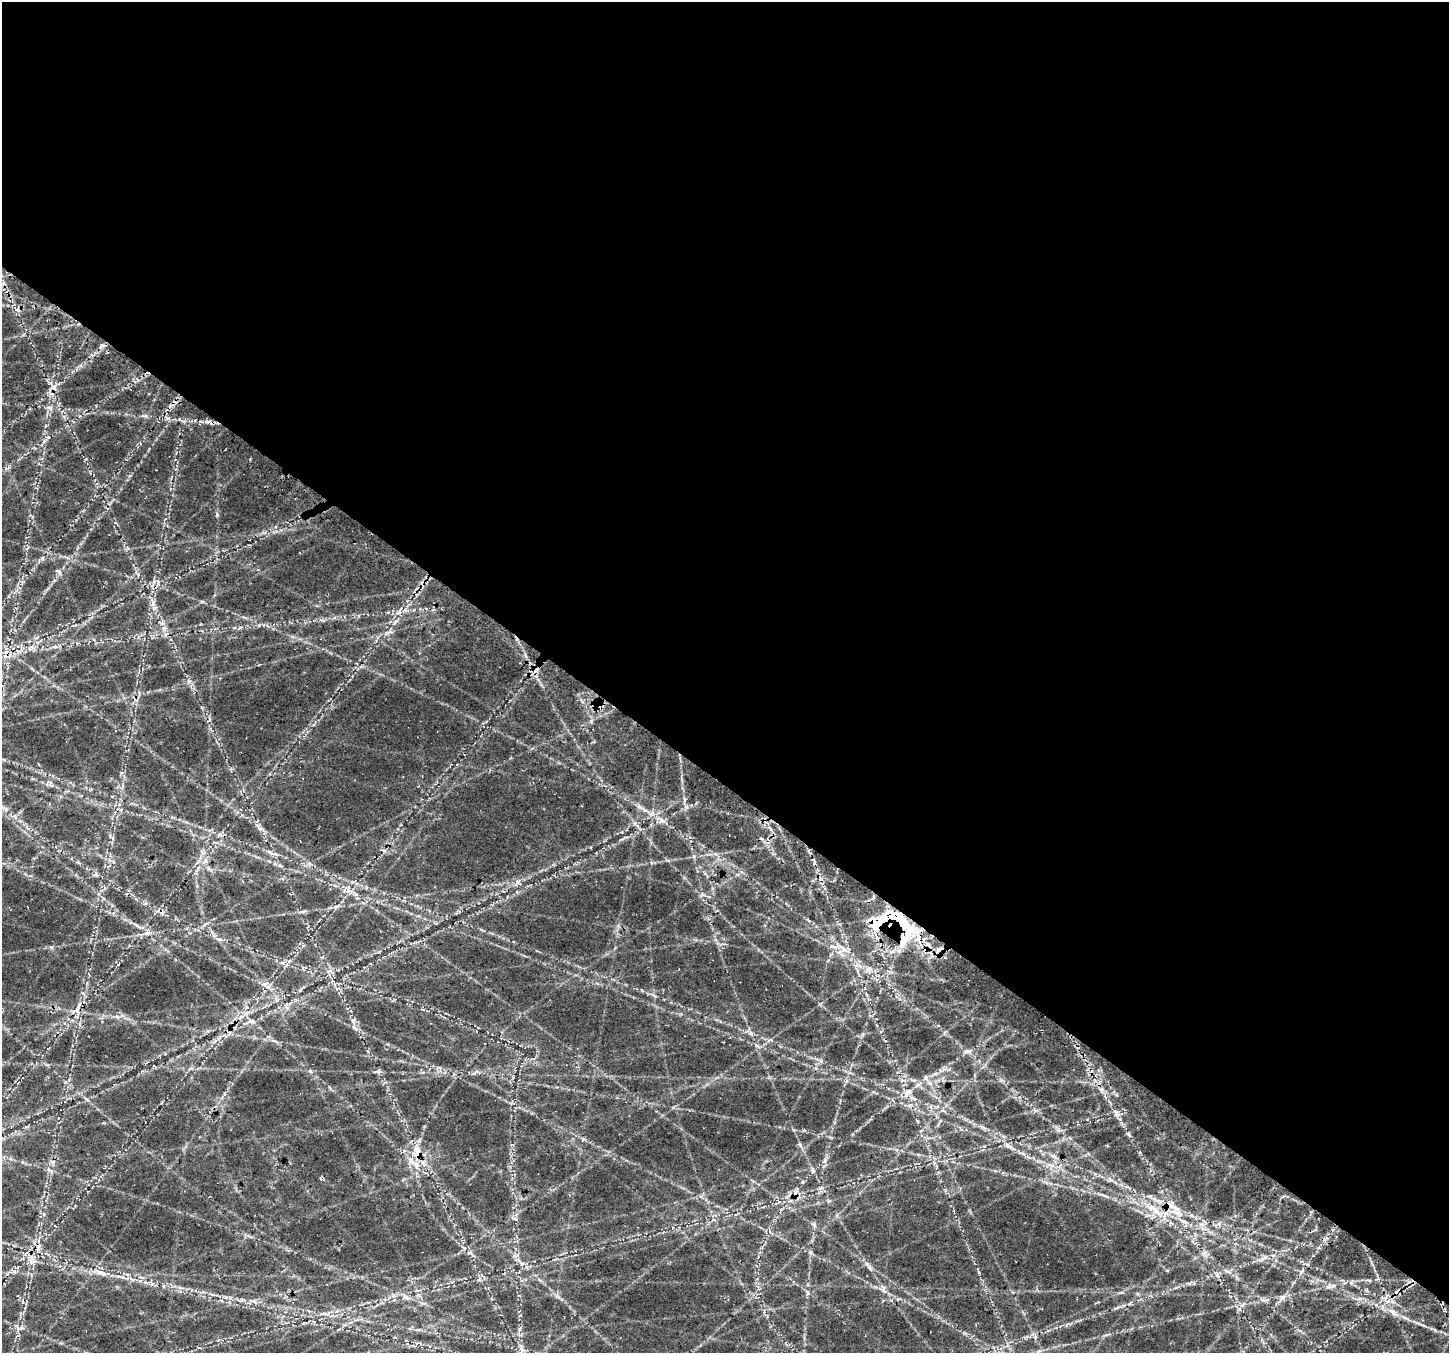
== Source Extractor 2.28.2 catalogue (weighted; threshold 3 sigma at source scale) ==
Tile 3 of 4 x 4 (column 3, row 1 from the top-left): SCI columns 3124-4570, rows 4522-5872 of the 6236 x 6279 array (HDU 1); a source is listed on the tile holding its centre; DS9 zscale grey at full resolution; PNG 1451 x 1355 px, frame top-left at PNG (2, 2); no overlay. Shown black and unused: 58% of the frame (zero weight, under 3 of 4 exposures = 14% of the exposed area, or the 3 px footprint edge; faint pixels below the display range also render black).
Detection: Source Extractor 2.28.2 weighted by HDU 2 'WHT'; one run over the whole footprint, this tile lists its part. Background 0.0718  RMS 0.008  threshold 0.0359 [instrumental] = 3 sigma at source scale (4.5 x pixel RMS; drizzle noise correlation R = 1.50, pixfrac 1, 0.0396/0.0396 arcsec/px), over >= 5 px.
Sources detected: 88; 1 inside a brighter object's white glare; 8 cosmic-ray / hot-pixel residue — not listed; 5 inside a brighter listed object's ellipse — not listed separately; the other 74 listed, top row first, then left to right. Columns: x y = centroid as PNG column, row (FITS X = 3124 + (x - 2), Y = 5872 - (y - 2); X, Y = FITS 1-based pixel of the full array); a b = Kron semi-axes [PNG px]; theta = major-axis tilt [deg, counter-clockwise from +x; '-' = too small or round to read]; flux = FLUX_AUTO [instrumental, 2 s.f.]
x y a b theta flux
101 347 9 5 56 2.5
54 388 10 7 63 5
50 408 10 4 -34 1.8
48 437 5 4 - 0.98
44 441 5 5 - 1.5
217 514 5 4 - 1.4
42 558 6 5 - 1.4
60 572 7 4 -65 1.4
153 602 11 4 -71 3.3
400 611 7 4 71 1.7
395 621 9 3 40 1.6
164 628 8 5 84 2.5
388 632 14 5 13 3
30 648 6 5 - 1.8
598 705 10 6 76 7.5
122 772 6 3 21 0.97
662 820 10 7 -15 3.5
260 829 6 5 - 1.7
220 835 7 5 -31 2
273 853 13 3 -12 2.6
197 862 9 3 45 1.7
518 882 7 6 - 2.7
348 889 12 4 85 2.7
336 906 6 3 -18 1.3
888 916 59 13 20 39
137 925 11 3 -35 1.7
910 930 20 14 -11 19
146 933 7 6 - 2.3
220 939 6 5 - 2.3
903 942 35 9 61 16
51 947 5 3 - 1
926 949 6 6 - 3.4
323 957 5 3 - 0.87
284 962 7 4 20 1.8
856 965 7 4 19 1.8
877 975 11 5 -12 2.9
266 984 12 5 26 2.7
76 1011 13 10 0 5.2
117 1017 6 4 -44 1.4
354 1021 7 5 25 1.9
355 1028 11 5 -44 2.4
968 1051 10 6 8 2.7
817 1059 7 4 -18 1.7
930 1083 7 6 - 2.6
1102 1089 6 6 - 2.2
907 1093 16 8 54 6.4
1116 1112 9 6 -6 2.6
1129 1134 9 4 -64 1.5
1009 1146 13 3 -26 2.8
417 1152 23 10 -80 14
1054 1156 10 5 -36 2.9
825 1161 9 4 84 2.1
52 1162 7 5 -3 2.1
802 1182 5 4 - 1
1173 1206 26 9 -31 12
1154 1209 28 9 -40 16
1183 1221 7 5 -44 2.3
1204 1253 9 3 31 1.7
1273 1255 6 4 18 1.3
32 1258 9 7 89 4.9
23 1259 5 3 - 0.79
867 1264 7 4 -19 1.5
13 1271 8 7 - 2.5
102 1273 13 3 -32 2.7
1217 1274 8 6 -73 2.1
1329 1286 8 5 67 1.8
808 1293 7 4 -90 1.2
406 1297 9 4 -8 2.3
1282 1298 8 6 88 2.4
254 1301 6 5 - 1.6
1388 1301 8 4 36 2.3
1393 1313 12 7 -40 4.4
324 1314 9 4 8 2.1
521 1349 7 4 -71 2.3
Overlapping masked pixels (flux is a lower limit): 10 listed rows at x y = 54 388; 598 705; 888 916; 910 930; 903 942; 926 949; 417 1152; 1173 1206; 1154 1209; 32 1258
Unlisted compact peaks at least as high as the median listed source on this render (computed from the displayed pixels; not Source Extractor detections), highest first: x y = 800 1145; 1219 1223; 189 681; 883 1290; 639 806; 1423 1325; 310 1071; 557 1296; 1351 1283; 259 625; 515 1256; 979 1272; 83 993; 583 1139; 96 874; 1140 1152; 687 807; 702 895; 145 903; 202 602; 814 1225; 22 1162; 226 1297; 1019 1097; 1201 1224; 862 1035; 146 416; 983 1127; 694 856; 276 531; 130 476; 1369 1280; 86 1099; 323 620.